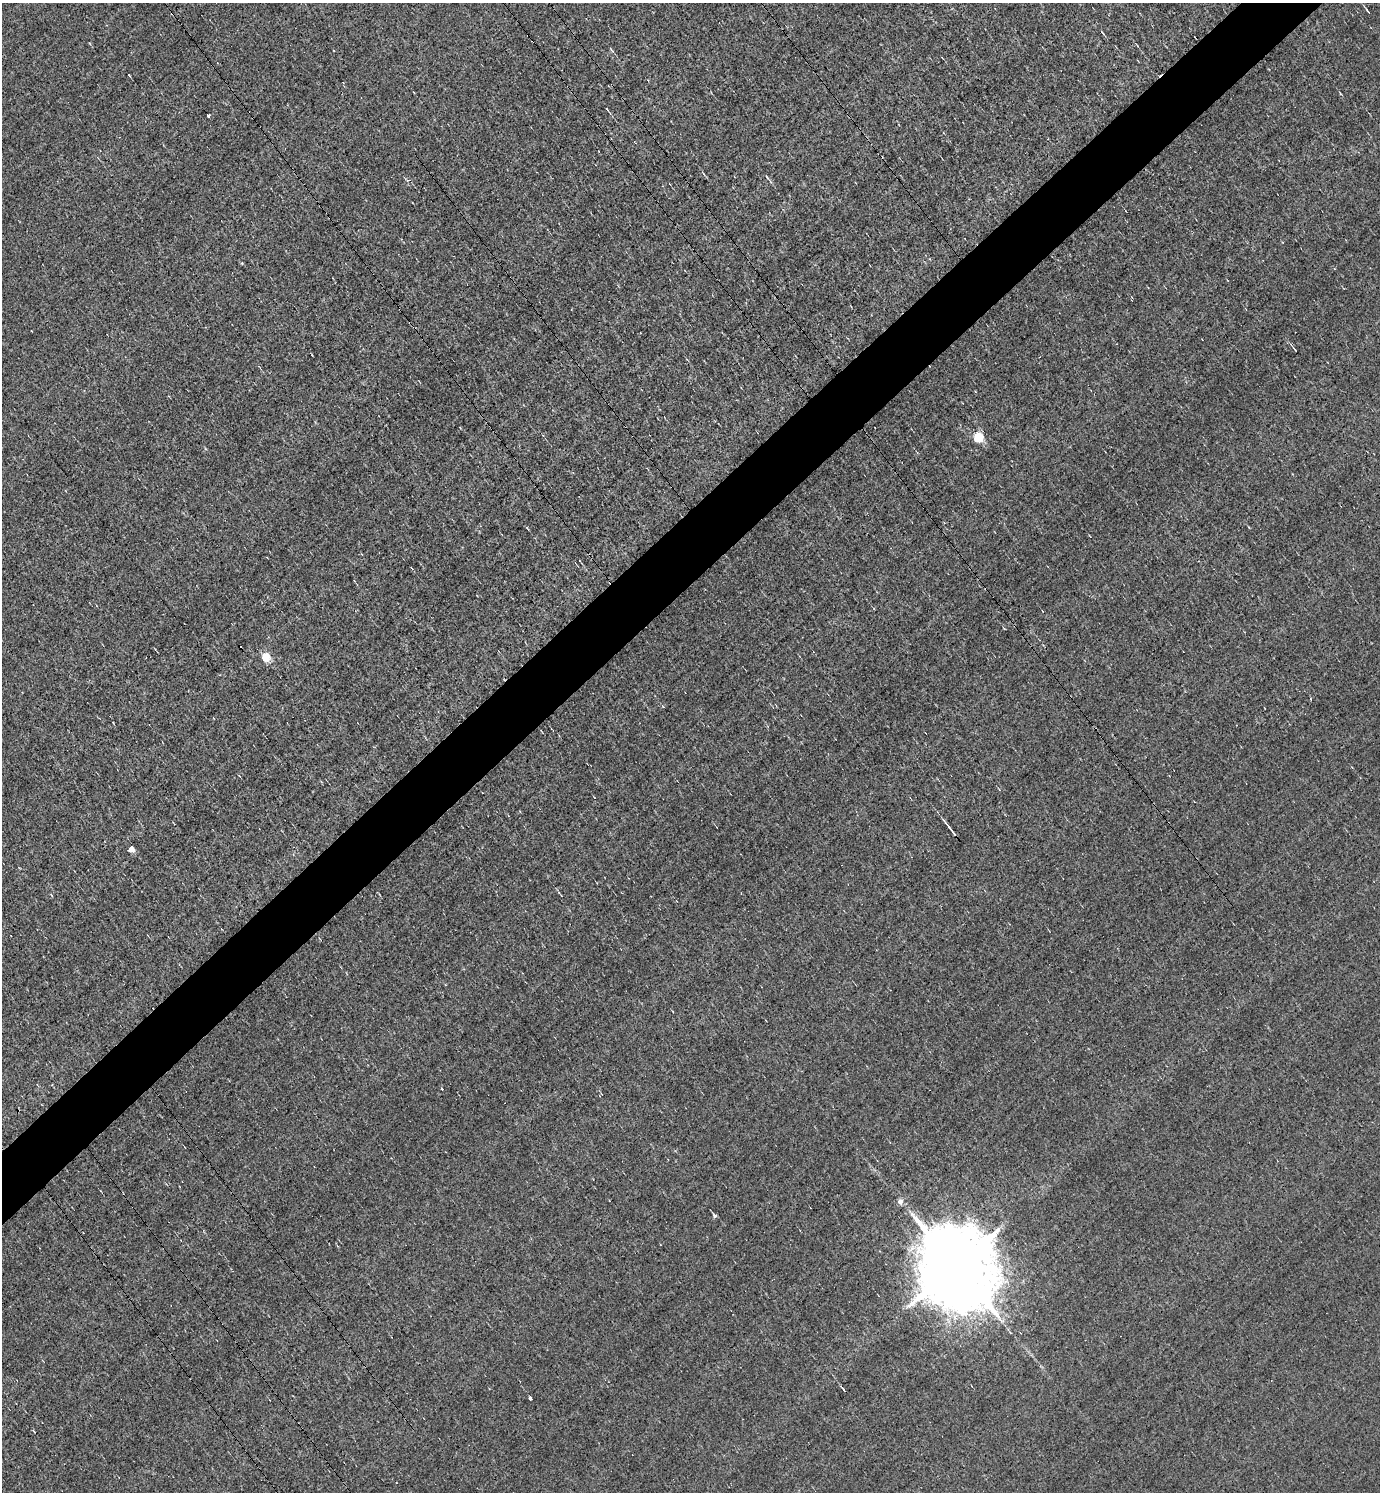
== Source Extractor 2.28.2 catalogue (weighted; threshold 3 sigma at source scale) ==
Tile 10 of 4 x 4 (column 2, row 3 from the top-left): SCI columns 1671-3048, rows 1491-2980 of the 5954 x 5959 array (HDU 1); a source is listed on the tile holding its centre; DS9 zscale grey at full resolution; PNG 1382 x 1494 px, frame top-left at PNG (2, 3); no overlay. Shown black and unused: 5% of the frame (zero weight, under 3 of 4 exposures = <1% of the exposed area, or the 3 px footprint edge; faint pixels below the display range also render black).
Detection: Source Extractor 2.28.2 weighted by HDU 2 'WHT'; one run over the whole footprint, this tile lists its part. Background -0.00765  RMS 0.049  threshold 0.22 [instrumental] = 3 sigma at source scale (4.5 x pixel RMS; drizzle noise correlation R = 1.50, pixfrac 1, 0.05/0.05 arcsec/px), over >= 5 px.
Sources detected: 23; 6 cosmic-ray / hot-pixel residue — not listed; the other 17 listed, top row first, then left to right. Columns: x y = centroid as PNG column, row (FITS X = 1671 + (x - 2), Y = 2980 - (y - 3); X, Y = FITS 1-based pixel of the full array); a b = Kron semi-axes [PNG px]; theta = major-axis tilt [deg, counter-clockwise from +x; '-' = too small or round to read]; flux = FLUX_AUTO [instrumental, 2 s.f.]
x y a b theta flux
1367 10 7 2 -50 7.3
1102 32 6 3 -53 5.6
611 49 8 3 -56 6.4
607 109 4 2 - 4.1
208 115 3 3 - 26
767 177 7 3 -53 6.5
1295 349 8 2 -52 4.9
979 438 5 5 - 380
265 656 5 5 - 240
952 831 18 3 -53 24
131 849 5 4 - 49
442 1089 3 2 - 4.3
900 1202 6 5 - 31
715 1216 4 3 - 16
955 1266 22 18 -61 87000
843 1389 5 3 - 7.1
530 1398 3 3 - 80